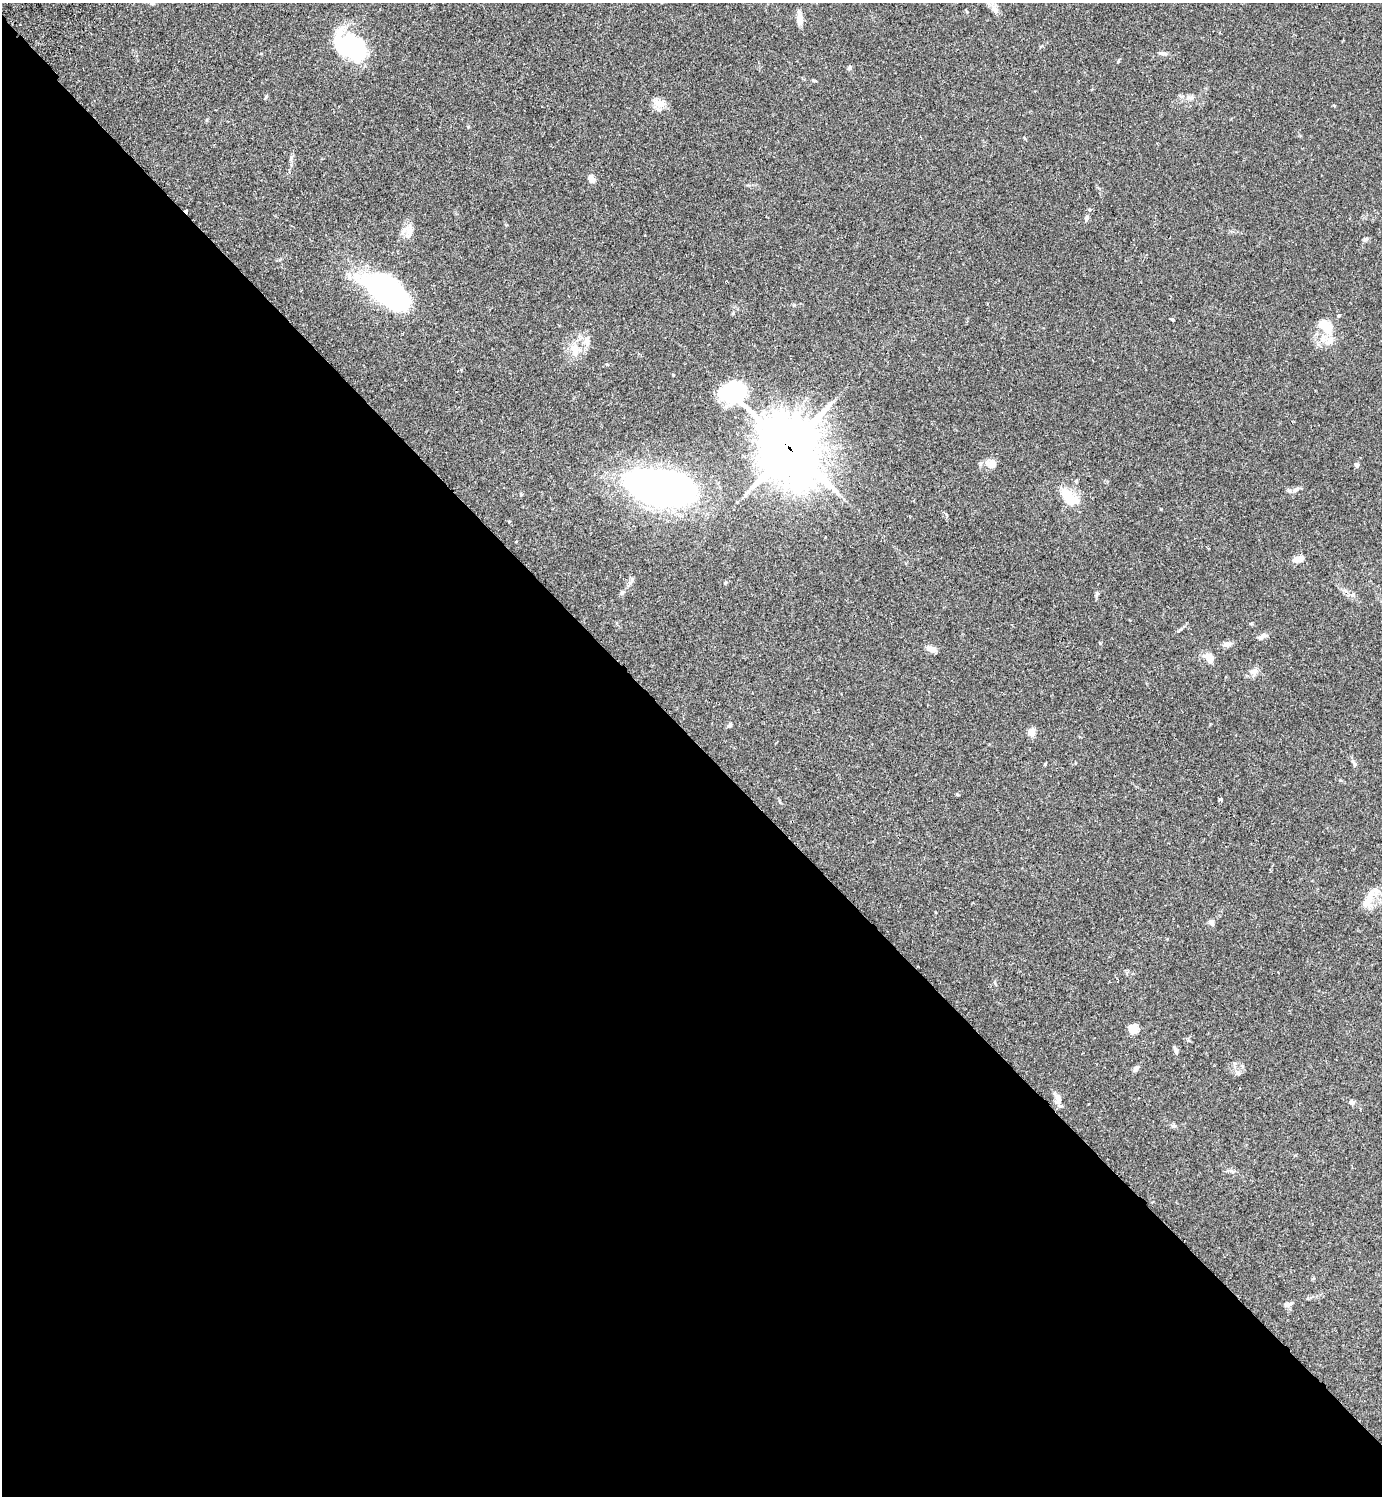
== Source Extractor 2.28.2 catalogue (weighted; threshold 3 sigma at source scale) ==
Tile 14 of 4 x 4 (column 2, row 4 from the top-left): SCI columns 1725-3104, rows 43-1536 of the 6070 x 6063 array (HDU 1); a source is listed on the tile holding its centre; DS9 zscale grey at full resolution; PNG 1384 x 1498 px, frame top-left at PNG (2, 3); no overlay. Shown black and unused: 51% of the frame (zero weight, under 2 of 3 exposures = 3% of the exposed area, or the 3 px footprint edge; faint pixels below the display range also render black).
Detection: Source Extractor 2.28.2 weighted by HDU 2 'WHT'; one run over the whole footprint, this tile lists its part. Background 0.0961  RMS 0.0058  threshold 0.026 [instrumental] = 3 sigma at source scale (4.5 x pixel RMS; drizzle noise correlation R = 1.50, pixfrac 1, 0.05/0.05 arcsec/px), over >= 5 px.
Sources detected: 59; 1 inside a brighter object's white glare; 2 cosmic-ray / hot-pixel residue — not listed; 2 inside a brighter listed object's ellipse — not listed separately; the other 54 listed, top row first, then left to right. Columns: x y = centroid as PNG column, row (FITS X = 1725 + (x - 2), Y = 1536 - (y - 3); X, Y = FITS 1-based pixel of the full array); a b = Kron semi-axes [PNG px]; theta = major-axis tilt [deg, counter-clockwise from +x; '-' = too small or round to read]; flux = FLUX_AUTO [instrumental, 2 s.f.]
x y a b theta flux
152 3 6 4 -1 0.76
995 9 10 7 -42 2.6
800 19 14 6 -83 5.3
349 45 36 24 -26 57
1162 53 12 5 -8 1.6
849 68 6 5 - 1.1
814 81 6 3 -19 0.62
1190 97 12 4 -5 2
660 103 18 10 -13 4.8
542 106 3 2 - 0.54
591 179 10 7 -64 3.2
1090 209 5 3 - 0.6
1086 218 7 6 - 1.4
410 231 17 8 44 4.4
1365 239 7 5 37 1.2
382 291 37 23 -37 100
1339 316 5 4 - 0.77
1173 320 5 3 - 0.57
1325 326 25 13 -40 10
587 341 13 8 83 3.7
574 348 14 10 55 6
461 370 4 4 - 0.65
789 448 37 21 -47 2500
991 464 13 9 -10 5.7
1356 465 6 5 - 1.4
660 488 41 22 -9 390
1296 490 10 6 37 2
521 494 5 3 - 0.56
1071 498 31 12 -39 14
509 522 4 3 - 0.69
1299 559 13 7 15 4.2
631 581 15 4 60 2
725 583 5 4 - 0.58
1097 594 7 5 61 0.97
1352 595 7 6 - 1.5
1261 637 14 6 35 2.1
1227 644 11 7 11 2.3
932 649 12 6 -28 3.6
1209 657 16 11 -53 4.4
1254 671 11 8 12 2.9
730 724 6 4 51 1.2
1031 732 10 8 -70 2.9
1354 763 13 4 -49 1.4
1221 799 4 3 - 2.7
1369 899 31 11 73 8.3
1211 922 10 6 -60 1.7
1134 1028 5 5 - 24
1176 1050 10 4 -67 1.5
1136 1068 10 5 48 1.7
1238 1073 7 5 -43 1.3
1058 1098 14 8 -75 3.9
1352 1102 6 6 - 1.8
1174 1126 6 4 -19 0.95
1288 1304 13 6 20 2
Overlapping masked pixels (flux is a lower limit): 1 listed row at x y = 789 448
Unlisted compact peaks at least as high as the median listed source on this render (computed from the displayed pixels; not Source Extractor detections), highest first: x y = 1100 643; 291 157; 673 375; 957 794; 733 313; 266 96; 1118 61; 468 127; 1161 509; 794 305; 1045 764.